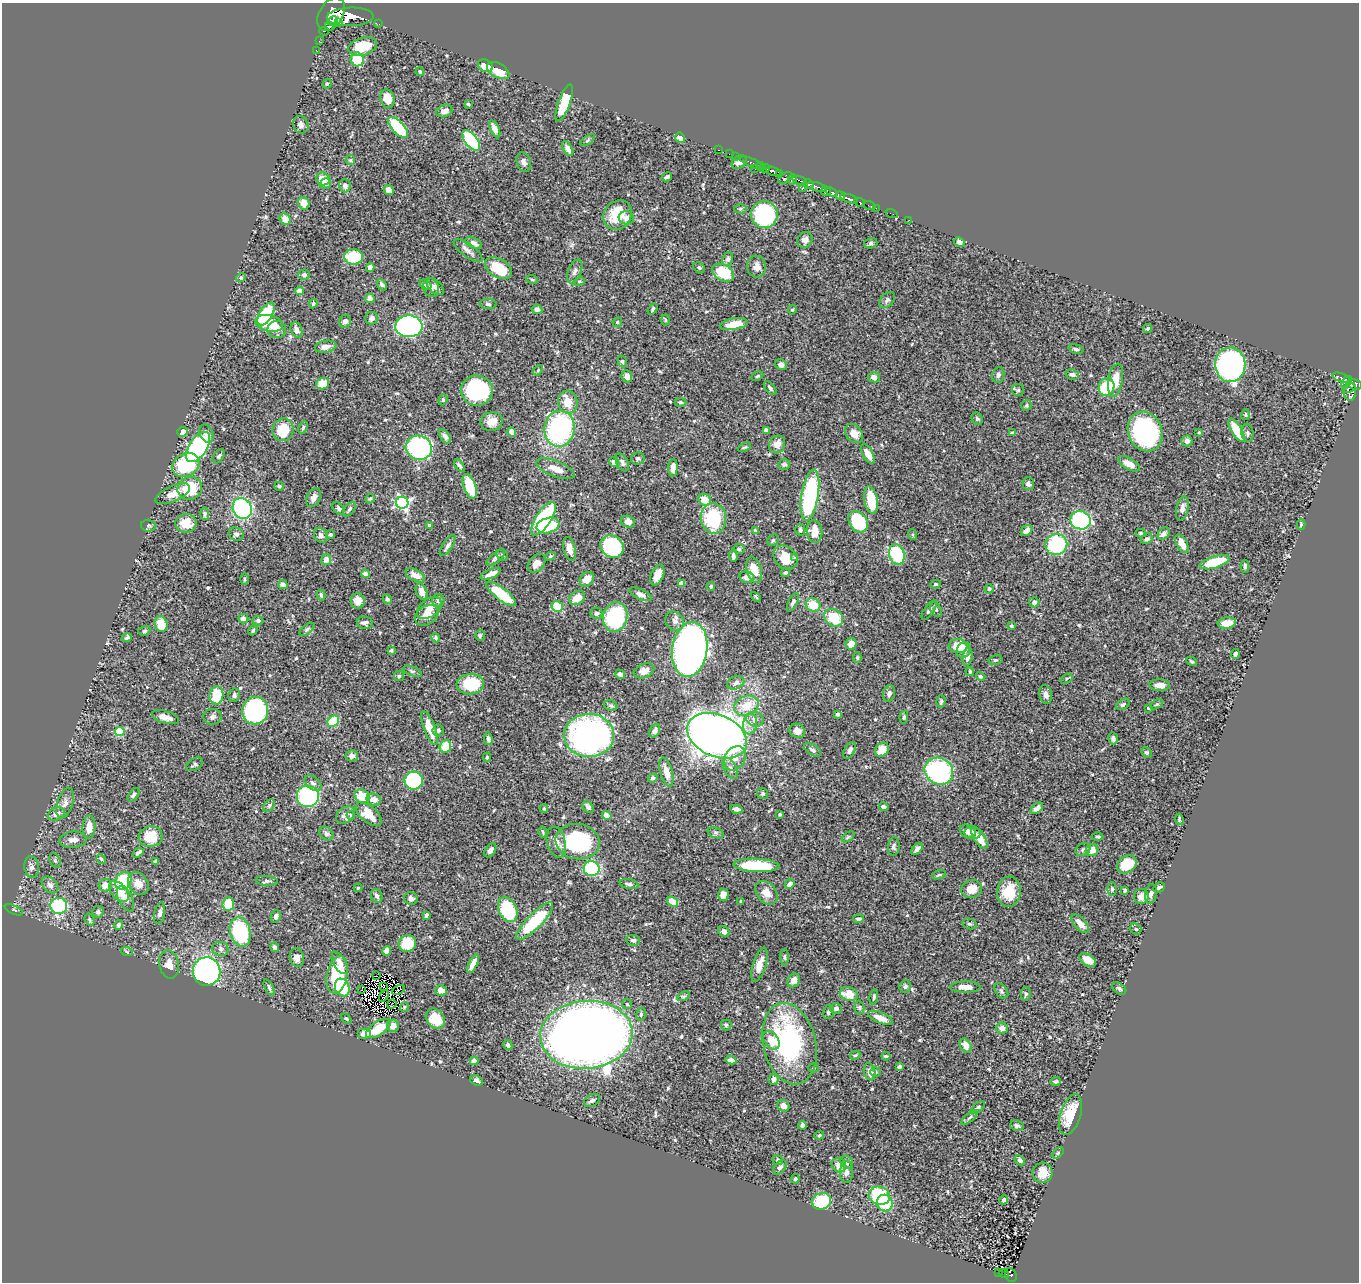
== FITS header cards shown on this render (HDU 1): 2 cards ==
NAXIS1  =                 1357
NAXIS2  =                 1280

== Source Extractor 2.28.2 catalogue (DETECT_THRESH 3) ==
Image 1357 x 1280 px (HDU 1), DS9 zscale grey, 1 PNG px = 1 image px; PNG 1361 x 1284 px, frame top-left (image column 1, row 1280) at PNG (2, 3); each listed source drawn as its Kron ellipse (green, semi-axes under 4 px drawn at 4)
Background 0.5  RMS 0.02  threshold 0.0613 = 3 sigma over >= 5 px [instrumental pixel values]
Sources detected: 561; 4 with non-positive FLUX_AUTO (blend fragments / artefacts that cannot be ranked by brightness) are neither listed nor drawn; of the other 557, the 500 brightest by FLUX_AUTO listed and drawn (57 fainter detections omitted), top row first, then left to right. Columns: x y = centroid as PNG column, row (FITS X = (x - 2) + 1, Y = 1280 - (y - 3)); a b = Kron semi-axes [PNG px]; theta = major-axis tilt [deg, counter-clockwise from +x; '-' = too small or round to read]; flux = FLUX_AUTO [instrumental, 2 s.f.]
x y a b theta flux
331 14 18 11 58 4800
350 17 23 9 2 2900
333 21 5 4 - 890
339 23 3 3 - 200
379 24 2 2 - 6.6
329 26 4 3 - 240
324 31 5 2 - 71
319 41 2 2 - 7.2
363 46 15 8 17 35
316 50 2 2 - 6.7
357 59 7 6 - 41
485 66 8 6 -26 19
498 70 12 7 -29 22
420 72 4 3 - 2.1
327 84 5 4 - 1.7
387 99 9 7 -71 22
564 103 19 6 70 44
468 104 4 3 - 1.7
444 111 8 6 19 7.7
301 125 9 7 -61 6.8
398 127 13 6 -47 84
495 129 9 4 -65 7
680 138 5 4 - 6.2
471 140 12 6 -52 98
588 140 8 4 37 2.4
568 148 8 4 -61 6.2
719 150 3 2 - 11
729 154 2 2 - 5
735 156 2 2 - 5.5
350 160 5 4 - 1.7
524 162 10 7 -69 5.2
739 162 8 6 40 6.6
752 163 12 3 -23 84
761 166 5 3 - 230
765 168 5 4 - 510
755 169 2 2 - 9.3
773 171 8 4 -16 450
779 173 4 3 - 210
667 177 5 3 - 4
785 178 8 4 37 91
323 179 7 6 - 22
792 179 5 4 - 220
800 180 8 3 -17 170
326 183 5 5 - 3.8
808 184 5 4 - 410
345 186 7 5 -76 4.8
816 187 10 4 -14 260
802 189 2 2 - 51
389 190 5 4 - 11
826 191 5 4 - 820
831 192 6 3 -23 370
840 196 4 3 - 290
849 198 9 3 -16 630
860 202 6 3 -27 170
304 203 6 5 - 12
869 205 6 2 -19 7.5
876 208 2 2 - 7.2
740 209 6 4 0 2.1
892 213 6 2 -19 5.3
618 215 15 13 51 44
764 215 14 13 - 180
626 218 7 6 - 6.9
285 219 6 5 - 13
909 220 2 2 - 4.4
805 240 8 7 - 5.6
959 242 5 5 - 4.7
474 243 9 5 -25 4.9
871 243 7 5 16 2.7
468 251 17 6 -36 6.8
353 257 9 7 -1 53
728 259 7 5 70 3.1
370 267 4 4 - 6.7
757 267 11 9 -84 7.3
498 268 15 9 -32 44
699 268 6 5 - 2.3
575 271 12 6 68 5.9
723 273 12 8 -28 48
304 275 6 5 - 3.4
241 278 5 4 - 2.5
532 279 6 3 -20 1.5
579 281 5 4 - 1.7
382 285 6 4 -49 3.2
425 285 6 4 -32 3.6
435 287 10 6 -42 4.9
431 288 10 7 -67 5.1
299 291 4 4 - 21
370 298 5 4 - 7
887 300 9 6 46 3.5
313 304 5 4 - 2.1
488 304 8 5 -2 3.1
537 309 5 4 - 5.8
653 309 6 3 59 2.6
792 310 5 4 - 1.6
266 314 13 6 59 88
372 318 6 6 - 5.1
665 320 5 3 - 1.6
345 321 6 6 - 5.3
617 322 5 4 - 2
269 323 14 8 -12 33
734 324 14 5 9 26
409 326 13 11 -2 370
1148 328 4 4 - 1.9
277 329 9 8 - 11
296 330 8 5 -67 7.3
326 347 11 6 9 6.5
1076 349 7 4 -15 2.8
622 361 6 4 -72 2.2
781 365 6 5 - 6
1230 365 17 15 -89 350
538 370 6 3 47 1.6
1072 374 7 5 -13 3.8
998 375 8 6 80 3.6
627 376 6 5 - 7.5
757 376 6 4 27 1.9
874 377 6 5 - 6.8
1341 378 9 3 -18 86
1115 380 17 7 80 24
1347 382 7 4 52 36
323 384 6 5 - 21
1355 384 7 5 -9 350
1106 387 9 7 72 60
770 388 8 4 -51 3.3
1349 388 7 4 23 230
1018 390 6 6 - 3
477 391 16 15 - 140
1350 392 9 6 -89 250
443 400 6 4 71 1.8
568 402 11 10 - 22
680 402 6 4 -1 2
1026 405 6 5 - 2.2
1245 415 5 3 - 1.7
977 419 6 5 - 2.4
492 422 11 9 11 14
303 427 6 4 65 1.9
559 429 18 15 82 230
283 430 11 10 - 37
766 430 4 4 - 9.2
1236 430 13 5 -60 43
183 432 5 4 - 5.7
512 432 5 4 - 11
1145 432 20 17 -67 240
1199 432 4 3 - 1.5
1012 433 4 3 - 2.8
1247 433 9 6 -83 3.9
206 434 10 6 -63 8.2
854 434 10 8 -51 13
445 436 8 4 -58 4.1
1187 441 5 5 - 6
777 444 9 7 64 8.9
198 447 17 9 56 230
744 447 7 3 22 1.9
419 448 13 12 - 200
868 454 11 5 -60 12
219 456 8 5 54 2.5
638 458 7 6 - 2.8
614 462 5 4 - 7.9
622 462 9 5 -64 4.4
784 464 6 5 - 4
1129 464 12 5 -30 12
186 465 14 11 29 89
459 466 7 4 -52 3.3
673 468 9 4 88 9.4
556 469 20 7 -21 14
1028 484 6 5 - 3.2
279 486 5 4 - 2.5
470 486 13 6 -71 52
190 488 12 11 - 45
173 494 18 7 24 15
810 495 26 8 80 200
314 497 10 6 61 6.2
370 499 5 4 - 1.7
705 500 6 5 - 19
871 500 14 6 -80 46
402 503 6 6 - 280
242 508 11 9 -60 180
338 508 7 5 -50 3.3
1182 508 12 6 78 6.5
349 509 8 5 53 3.2
205 514 6 4 -90 3.5
714 518 15 12 -82 87
543 519 19 7 57 150
1080 520 10 9 - 200
628 522 7 6 - 8.8
858 522 11 8 -55 90
186 523 10 9 - 22
1301 524 5 4 - 1.9
148 525 7 6 - 2.6
430 525 4 3 - 2.3
548 525 11 7 16 49
800 530 6 5 - 3.2
1027 530 6 5 - 9.1
755 531 3 3 - 2.5
814 531 11 8 -85 22
1141 533 5 4 - 1.8
236 534 8 6 -22 4.6
1164 534 7 5 47 6.5
321 535 8 6 -51 5.2
330 535 5 4 - 2.3
913 535 5 3 - 1.6
1147 539 6 5 - 3.1
773 540 6 5 - 2.3
1182 544 10 5 -64 14
448 545 12 5 57 4.9
1056 545 11 10 - 130
612 546 12 10 -35 89
569 549 12 6 -75 13
739 549 6 5 - 2.1
897 554 10 7 -73 87
502 555 6 5 - 2
550 556 5 4 - 1.8
733 556 6 3 -85 3.6
785 557 13 10 -44 26
496 558 11 4 40 3.6
795 558 4 3 - 2.2
326 560 5 5 - 7.1
1215 562 15 6 16 53
537 563 10 7 47 9.7
1245 566 6 4 -89 3.2
754 570 13 7 -74 18
786 572 4 4 - 2.6
366 574 4 4 - 14
491 574 11 4 22 10
415 575 10 5 -28 11
657 575 11 6 67 14
747 577 8 5 -12 6.7
244 579 6 3 -89 1.6
587 579 8 6 49 16
682 583 4 4 - 20
935 584 5 4 - 1.8
283 585 5 4 - 6.2
711 587 4 3 - 2.2
989 589 4 4 - 2.2
422 592 8 5 -69 10
501 594 18 6 -37 60
640 594 12 5 -25 7.6
321 595 5 3 - 2.4
756 597 6 3 -45 1.6
577 598 8 6 35 18
387 599 5 4 - 2.6
438 600 6 6 - 4.2
358 601 8 7 - 10
793 602 10 4 64 3.8
1034 602 5 5 - 5.5
813 605 7 6 - 23
557 607 6 5 - 42
429 608 14 9 37 12
929 610 11 5 55 4.2
936 610 8 5 -62 2.9
596 613 6 5 - 4.2
427 615 13 9 33 14
615 617 15 12 73 140
834 618 10 8 -37 39
243 619 5 5 - 4.9
258 621 5 5 - 3.4
674 621 10 8 -48 7.1
365 623 8 6 -7 4.3
1227 623 9 5 5 16
161 624 8 6 -76 25
1011 626 4 3 - 1.9
307 629 9 4 38 2.8
253 630 5 4 - 2.2
144 631 6 4 17 2.2
480 635 5 5 - 2.2
127 638 5 3 - 2.5
436 638 5 4 - 2
851 644 6 5 - 13
958 646 9 7 -3 22
690 649 28 17 82 970
391 650 4 3 - 2.2
964 650 8 7 - 11
1235 654 5 3 - 3.8
968 657 9 5 80 5.7
857 658 5 4 - 1.6
995 660 7 5 14 2.2
1192 661 6 3 -31 2.1
412 671 10 4 -20 2.9
644 671 11 7 21 9.4
970 671 4 3 - 1.6
620 674 5 4 - 3.6
399 676 5 5 - 1.9
981 676 5 4 - 2.9
1066 679 6 4 33 2.3
736 683 9 6 24 4.7
470 684 14 10 6 56
1160 685 10 6 -2 13
889 693 8 6 76 3.9
1046 694 9 6 -80 5.6
216 695 9 7 82 37
234 695 6 5 - 3.9
941 701 6 4 75 2.5
1123 704 7 5 33 3.2
1157 704 7 4 30 2
611 705 7 5 -16 2.4
746 706 13 9 23 25
1148 708 3 3 - 1.5
255 710 14 13 - 240
837 714 3 3 - 3
165 717 14 6 -15 10
212 717 9 8 - 4.7
904 717 6 4 80 2.2
755 719 9 7 -20 6.2
333 721 6 5 - 51
750 724 10 7 81 8.6
429 728 18 5 -69 25
438 730 6 5 - 3.1
120 731 5 4 - 63
655 731 7 5 59 4.7
797 731 8 7 - 8.5
589 735 25 21 0 440
717 736 31 21 -23 1500
1113 738 6 5 - 3.7
488 739 6 4 -83 4.1
445 746 6 5 - 28
813 750 10 5 -35 4.1
849 750 9 5 62 4.6
882 750 8 6 50 19
1147 753 6 4 -43 2.5
352 756 6 5 - 4.5
487 757 4 4 - 1.9
735 758 13 10 58 13
194 764 9 5 30 2.9
730 768 11 6 -62 6.2
939 771 15 13 -29 190
666 772 15 6 -75 14
653 778 5 4 - 3.6
414 781 9 9 - 110
313 783 10 6 -40 4.6
763 794 6 5 - 2.6
134 795 8 4 51 3.3
308 796 11 11 - 200
362 796 8 6 -36 26
374 800 7 6 - 10
65 803 15 7 71 7.6
269 806 7 5 53 2.8
588 807 7 5 -54 4.7
884 807 5 4 - 5
544 808 4 4 - 1.7
1037 808 7 4 40 5.6
737 809 6 3 -10 5.7
56 814 9 6 20 8.1
369 814 15 8 -42 27
780 814 4 4 - 1.6
345 815 10 7 37 7.3
351 815 4 3 - 1.5
607 815 5 4 - 9
1179 819 6 3 -80 1.7
89 827 11 6 86 15
968 831 8 6 -26 8.7
543 832 6 3 -77 1.6
326 833 8 6 -44 3.2
715 833 8 5 -19 3.1
973 833 8 6 -7 8.7
150 837 12 10 14 25
848 837 7 3 37 2.1
1098 837 6 3 -1 1.7
979 838 12 5 -57 19
73 840 14 8 6 8.2
578 841 22 17 -10 130
556 842 16 9 -75 10
894 847 9 6 85 3.8
917 849 7 4 47 6
1083 849 8 6 26 3.5
490 850 8 5 53 5.2
1092 850 6 6 - 13
138 853 6 3 39 2.9
101 859 5 4 - 1.8
55 860 8 5 -65 2.5
156 861 3 3 - 2.7
1127 864 10 8 36 34
756 865 23 6 -3 76
32 867 11 7 -82 5.2
592 869 8 7 - 110
939 875 7 3 17 2.1
123 881 9 7 56 65
267 881 11 5 -5 3.7
138 884 12 9 -56 11
629 884 9 5 -12 3.9
790 884 5 4 - 6.4
50 885 9 7 -46 6.2
105 885 7 6 - 13
1159 887 6 4 28 3.9
358 888 4 4 - 1.6
972 889 10 9 - 19
1112 889 6 4 89 2.3
1125 890 3 3 - 2.1
119 891 12 7 -48 16
1009 892 15 12 84 30
766 893 13 9 -51 14
1151 894 10 5 79 5.6
723 895 6 5 - 12
377 896 7 5 -65 4.7
1141 897 7 7 - 8.2
411 898 7 6 - 5
125 899 13 7 -63 10
673 901 6 4 -38 20
741 901 3 3 - 1.6
228 904 7 6 - 32
59 906 8 8 - 100
14 910 9 4 -24 2
508 910 13 9 -65 96
98 912 6 5 - 3.9
160 913 11 5 78 5.2
426 915 4 3 - 2.7
276 916 6 5 - 4.3
858 919 5 4 - 3.9
89 920 6 4 -69 2.1
535 921 25 7 46 94
970 924 7 5 -15 2.8
1080 924 11 5 -49 13
119 925 5 4 - 3.4
1136 929 6 5 - 1.8
724 931 6 5 - 7
240 932 15 10 -75 110
633 940 7 5 -6 3.1
407 943 9 8 - 38
275 947 4 4 - 2.6
220 949 8 7 - 3.9
386 951 5 4 - 4.7
127 952 6 3 -20 1.5
784 957 8 3 -89 1.9
297 958 9 7 -80 8.7
1088 960 9 5 -35 11
340 963 12 6 -60 9.5
169 964 14 10 -79 12
473 964 10 4 65 9.6
759 965 18 6 73 12
206 972 14 14 - 340
337 975 19 10 79 74
376 976 2 2 - 2.2
794 980 7 6 - 9.5
384 986 3 2 - 2.1
905 987 6 6 - 3.1
965 987 15 5 0 12
269 988 9 4 -67 2.6
342 988 9 7 -67 60
1119 988 8 5 -34 3.2
361 990 3 2 - 1.5
398 990 7 2 29 1.8
441 990 6 5 - 11
1001 991 8 5 -51 3.4
849 994 9 6 -17 25
1026 994 7 4 81 2.4
384 996 6 4 56 3.4
684 996 7 4 25 2
874 997 7 3 82 2.7
392 1004 5 2 - 1.5
627 1004 5 5 - 2
404 1007 5 4 - 1.5
859 1008 7 5 -88 2.5
836 1009 6 5 - 4
828 1012 7 5 75 3.4
641 1014 6 5 - 2.4
880 1018 13 5 -22 15
346 1019 6 3 -38 1.9
435 1019 11 8 -49 27
726 1025 5 5 - 2.2
393 1026 6 6 - 9.9
1002 1028 6 5 - 7.8
378 1029 14 6 34 34
365 1034 7 5 0 9.1
586 1035 46 34 4 2400
771 1040 10 7 -53 19
790 1044 41 26 -76 220
508 1045 5 4 - 3.4
965 1045 7 5 -60 11
855 1055 5 4 - 1.5
886 1056 4 3 - 2.5
731 1060 5 4 - 6.1
474 1061 4 4 - 5.3
899 1067 4 3 - 2.9
814 1068 5 4 - 2
870 1072 9 5 -76 8.9
875 1072 5 4 - 2
774 1079 6 5 - 6
476 1081 7 5 -20 4
1056 1081 5 3 - 2.6
592 1100 8 5 27 3.5
783 1106 6 5 - 7.9
978 1108 8 4 41 2.5
1071 1115 21 10 73 36
970 1117 10 4 40 3.4
802 1125 4 4 - 4.1
1017 1126 7 5 -13 3
819 1135 5 4 - 1.8
1058 1153 6 4 45 1.9
777 1160 5 5 - 2.3
1020 1160 6 4 -45 3.7
847 1162 7 6 - 4.7
839 1165 7 6 - 10
780 1167 8 5 49 4
846 1172 11 6 88 5.2
1043 1173 10 10 - 15
795 1179 5 4 - 2.6
879 1196 11 9 -17 95
1004 1200 4 3 - 3.5
822 1201 9 8 - 60
885 1203 8 7 - 44
999 1272 3 3 - 4.9
1004 1274 5 3 - 39
1011 1275 7 5 -66 74
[57 fainter detections neither listed nor drawn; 4 non-positive-flux detections neither listed nor drawn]